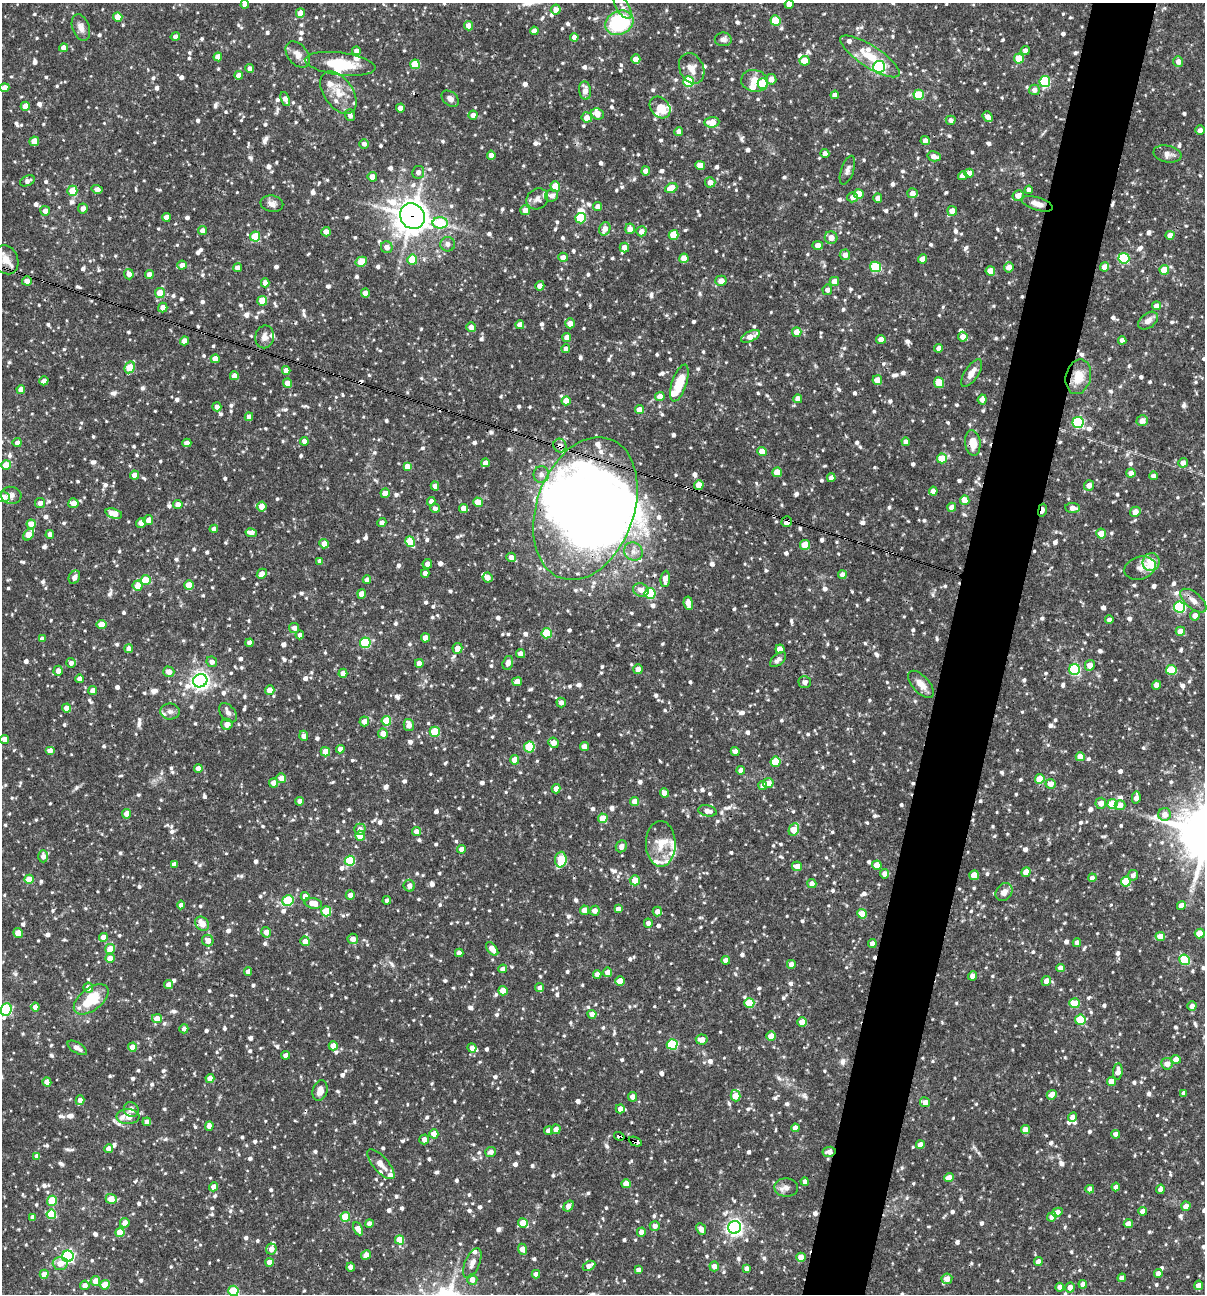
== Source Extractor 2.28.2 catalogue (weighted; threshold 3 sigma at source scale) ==
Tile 10 of 4 x 4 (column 2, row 3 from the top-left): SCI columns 1454-2656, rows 1293-2584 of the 5188 x 5168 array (HDU 1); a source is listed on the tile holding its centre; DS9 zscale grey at full resolution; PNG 1207 x 1296 px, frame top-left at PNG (2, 3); each listed source drawn as its Kron ellipse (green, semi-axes under 4 px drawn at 4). Shown black and unused: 5% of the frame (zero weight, under 3 of 4 exposures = <1% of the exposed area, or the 3 px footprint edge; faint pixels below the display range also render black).
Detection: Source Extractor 2.28.2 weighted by HDU 2 'WHT'; one run over the whole footprint, this tile lists its part. Background 0.0835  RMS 0.0039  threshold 0.0176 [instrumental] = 3 sigma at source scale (4.5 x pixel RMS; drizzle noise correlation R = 1.50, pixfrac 1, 0.05/0.05 arcsec/px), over >= 5 px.
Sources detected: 1408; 5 inside a brighter object's white glare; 9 cosmic-ray / hot-pixel residue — neither listed nor drawn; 32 inside a brighter listed object's ellipse — not listed separately; of the other 1362, all 500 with FLUX_AUTO >= 1.72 (the completeness limit of this list) listed and drawn (862 fainter detections not listed), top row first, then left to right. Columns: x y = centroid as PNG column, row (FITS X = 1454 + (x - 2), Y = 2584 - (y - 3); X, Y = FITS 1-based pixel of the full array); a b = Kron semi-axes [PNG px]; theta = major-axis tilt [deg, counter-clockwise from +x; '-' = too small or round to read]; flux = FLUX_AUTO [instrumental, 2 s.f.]
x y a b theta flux
245 4 4 4 - 2.6
789 4 4 4 - 2.5
623 7 13 6 -58 2.1
556 10 5 5 - 2.5
300 13 4 4 - 3.6
118 17 4 4 - 6.3
775 21 5 5 - 13
619 23 14 11 28 32
469 26 4 4 - 2.9
81 28 14 8 -70 2.6
534 31 4 4 - 2.4
175 37 4 4 - 1.7
574 37 4 4 - 2.3
723 39 8 7 - 1.9
64 48 4 4 - 2.5
1025 50 4 4 - 1.8
356 51 4 4 - 2
298 54 15 10 -50 3.1
870 56 34 11 -33 10
218 57 4 4 - 4
1019 58 5 5 - 9.7
636 59 5 4 - 2.8
805 61 5 5 - 7.6
1178 62 5 5 - 2.4
340 64 35 11 -7 13
415 64 5 5 - 11
879 67 6 6 - 64
250 68 4 4 - 2.1
692 68 16 12 -65 4.3
239 75 4 4 - 2.6
771 79 5 5 - 3.2
689 81 5 5 - 28
755 81 13 11 -12 4.9
1045 82 5 5 - 31
763 84 5 5 - 11
5 88 5 4 - 4
585 90 9 6 -83 3.5
1034 90 5 5 - 2.1
338 93 24 14 -55 7.8
835 95 4 4 - 2.8
919 95 5 5 - 15
285 99 7 4 -66 2.9
450 99 10 7 -40 1.9
25 106 4 4 - 3.6
400 108 4 4 - 2.8
660 108 12 9 -51 5.7
597 114 6 5 - 3.2
350 115 6 5 - 1.8
473 115 4 4 - 2.2
587 117 5 5 - 3.5
988 117 6 4 -50 2.3
951 120 5 4 - 1.9
712 122 7 5 5 5.4
1200 130 5 5 - 1.9
679 131 4 4 - 2
34 141 5 4 - 6.1
925 141 4 4 - 2.2
364 144 5 5 - 1.7
825 153 4 4 - 2.2
1167 154 14 8 -11 2.7
491 155 4 4 - 2.7
934 156 6 5 - 2.5
700 165 5 4 - 4
847 170 15 6 71 1.7
646 171 4 4 - 2.9
418 172 6 6 - 2
969 173 5 4 - 3.3
963 176 5 4 - 2.9
372 177 5 4 - 3.7
27 181 8 5 23 1.7
710 182 5 5 - 2.9
555 186 5 4 - 7.2
671 188 6 4 26 7.5
97 189 6 4 -15 1.8
1029 190 4 4 - 2.4
72 191 5 5 - 8.6
912 193 5 5 - 3
859 194 5 5 - 9.3
1018 195 5 5 - 2.8
552 196 7 6 - 2.1
852 197 5 5 - 1.9
878 198 4 4 - 2.7
537 199 11 10 - 2.2
272 204 11 8 -12 2.3
1037 204 16 6 -17 3.1
598 206 4 4 - 2.5
83 209 5 5 - 2.2
525 210 5 5 - 3.1
45 211 5 5 - 2.6
952 211 5 5 - 4.2
412 216 13 12 - 570
166 217 4 4 - 3.2
580 218 5 5 - 17
440 223 7 5 0 19
605 229 7 5 71 3.5
630 229 5 4 - 3.5
202 230 4 4 - 2.2
641 231 5 5 - 2.8
326 232 5 4 - 2.7
674 235 5 5 - 9.4
1170 235 4 4 - 3
255 236 5 5 - 15
831 238 6 6 - 3.3
448 244 7 7 - 1.9
818 245 5 4 - 3.3
387 247 6 6 - 2.9
624 248 5 4 - 3.1
845 255 5 5 - 2.9
563 257 5 4 - 2.5
684 258 5 4 - 5
1124 258 5 5 - 28
922 259 4 4 - 3
6 260 15 12 -65 4.2
412 260 5 5 - 8.7
361 262 6 5 - 8.4
182 265 5 4 - 2.7
875 267 5 5 - 25
1009 267 5 5 - 3.2
1105 267 4 4 - 4
238 268 4 4 - 2.7
1164 270 5 5 - 6.8
990 271 5 4 - 6.7
129 274 5 4 - 2.9
149 275 4 4 - 3.3
27 281 5 4 - 2.8
721 281 5 5 - 3
834 282 4 4 - 3.5
265 283 4 4 - 2.6
540 286 4 4 - 2.8
827 290 5 5 - 1.8
160 293 5 5 - 6.8
365 293 4 4 - 2.8
262 301 5 5 - 8.3
1157 306 4 4 - 2.9
163 307 5 5 - 2.8
1148 321 11 7 38 2.7
570 323 5 5 - 3.2
520 325 4 4 - 3
471 327 5 4 - 2.7
797 332 5 4 - 4.7
750 336 10 5 26 3.7
265 337 11 9 80 2.4
963 337 5 4 - 2.9
567 338 4 4 - 3.2
881 339 5 4 - 2.5
1122 340 4 4 - 2.5
184 341 4 4 - 2.6
939 348 4 4 - 2.3
566 349 4 4 - 2.3
215 359 4 4 - 3.6
130 367 6 5 - 11
286 370 4 4 - 2.8
972 373 16 7 57 3.3
234 376 4 4 - 2.7
1078 377 18 12 77 7.1
877 380 5 5 - 4.7
44 381 5 4 - 2.6
287 383 4 4 - 3.5
679 383 19 7 72 11
939 383 5 5 - 11
21 389 4 4 - 2.7
660 397 4 4 - 4
798 399 4 4 - 3
982 400 5 4 - 2.4
566 401 4 4 - 4.9
217 407 5 4 - 1.9
639 410 4 4 - 3.2
249 417 4 4 - 2.3
1142 421 5 5 - 2.9
1078 422 5 5 - 43
304 441 4 4 - 2.5
906 442 4 4 - 2.4
17 443 4 4 - 1.8
187 443 4 4 - 2.7
973 443 13 7 -82 6
560 446 7 6 - 2.4
762 451 4 4 - 5.5
942 458 5 5 - 9.6
485 463 4 4 - 2.4
1183 463 5 4 - 2.5
6 465 5 5 - 4.7
407 467 4 4 - 3.5
777 472 5 5 - 7.1
1131 473 4 4 - 2.9
541 474 8 7 - 2.1
134 475 4 4 - 3.1
1153 476 4 4 - 1.7
831 478 4 4 - 2.3
699 485 5 4 - 5.1
1089 485 5 5 - 2.7
435 486 4 4 - 2.3
933 491 4 4 - 2.7
385 493 5 4 - 5.2
11 495 10 8 -13 2.1
3 497 6 5 - 3.3
965 500 5 4 - 5
431 501 4 4 - 2.1
478 502 5 4 - 6.6
40 503 5 5 - 1.8
73 503 5 5 - 3.7
178 505 4 4 - 2.7
262 506 5 5 - 4.5
952 507 4 4 - 3.1
435 508 4 4 - 1.9
463 508 4 4 - 3.5
1073 508 7 5 -4 2.5
585 509 74 48 70 360
1042 510 6 3 77 5
1135 512 5 5 - 3.7
114 513 8 5 -17 5.2
148 520 5 5 - 2.3
382 522 4 4 - 1.9
787 522 5 5 - 2.5
141 523 5 4 - 3.3
31 524 4 4 - 6.1
214 529 4 4 - 2.5
251 533 6 4 -12 3.4
50 534 4 4 - 2.2
1101 534 5 5 - 5.7
29 535 6 4 49 7.3
410 542 5 5 - 12
324 544 5 4 - 3.3
805 545 5 5 - 8.7
633 552 10 8 -46 2.4
511 557 5 4 - 2.4
320 561 4 4 - 1.7
1151 562 9 8 - 11
427 564 5 4 - 2
1140 568 16 11 17 2.6
425 573 4 4 - 2.6
262 574 5 4 - 2.8
842 575 4 4 - 2.4
74 577 7 5 59 1.8
487 578 5 4 - 2.7
665 579 8 4 84 3.1
145 580 5 5 - 8.4
367 580 4 4 - 2.5
189 585 5 4 - 8.6
138 586 5 5 - 4.8
641 590 8 6 -18 3.3
650 593 5 5 - 26
362 594 4 4 - 4.6
1193 601 16 7 -40 3.1
688 603 7 4 -82 3.5
1180 607 5 5 - 40
1195 616 5 5 - 3
1109 620 4 4 - 2.4
101 625 5 4 - 5.9
294 628 5 5 - 1.8
1180 631 4 4 - 4.3
547 633 5 5 - 18
300 635 4 4 - 1.7
425 638 4 4 - 3.9
42 639 4 4 - 1.8
249 643 4 4 - 2.5
365 643 5 5 - 31
457 648 5 5 - 3.3
129 649 4 4 - 2.6
780 649 4 4 - 3.8
520 654 5 4 - 2.1
778 660 9 5 40 1.8
212 662 5 5 - 2.3
71 663 5 5 - 1.8
419 663 4 4 - 3
508 663 7 5 74 2.4
1090 665 5 5 - 3.7
638 669 5 4 - 2.4
1074 670 5 5 - 44
1171 670 5 5 - 14
58 671 5 4 - 2.9
169 672 5 5 - 2.9
343 673 4 4 - 3.2
80 679 4 4 - 3.1
200 681 7 6 - 180
517 682 5 4 - 3.7
805 682 6 6 - 2
921 684 16 8 -47 4.2
1157 685 4 4 - 4.1
93 690 4 4 - 3
270 690 5 4 - 4.2
561 703 5 4 - 2
67 708 4 4 - 3.9
170 711 10 8 -2 1.7
228 713 11 7 -50 1.7
364 721 5 5 - 3
386 721 5 5 - 12
227 724 5 5 - 2.9
409 725 6 5 - 2.9
435 732 5 5 - 14
383 733 5 5 - 2.9
304 736 5 4 - 2.7
5 739 4 4 - 2.9
553 743 5 5 - 3.7
584 746 4 4 - 3.1
529 747 5 5 - 18
340 749 4 4 - 2.2
50 751 5 4 - 2.7
735 751 4 4 - 2.1
325 752 5 4 - 7.2
1080 757 4 4 - 5.2
515 760 4 4 - 4.7
775 762 5 5 - 14
198 768 4 4 - 2.7
741 770 4 4 - 2.9
281 778 5 5 - 4
1040 779 5 5 - 9.2
274 783 4 4 - 3.1
768 783 5 5 - 3.2
1051 784 5 5 - 3.2
763 786 4 4 - 2.8
556 789 5 4 - 2.9
664 793 5 4 - 2.8
1136 798 6 4 79 2.8
300 801 4 4 - 2.2
635 801 4 4 - 4.4
1101 803 5 5 - 3.2
1113 804 5 5 - 17
1120 805 5 5 - 3.4
707 811 9 5 -12 2.8
127 814 5 4 - 3.9
1165 814 6 6 - 3.3
603 818 5 5 - 7.6
360 829 6 5 - 2.5
794 830 6 5 - 7.1
416 832 4 4 - 2.8
360 836 5 4 - 6.3
661 844 23 15 -89 7.4
621 846 6 5 - 2.1
461 849 4 4 - 2.6
43 856 6 5 - 2.2
561 860 8 5 86 12
350 861 5 5 - 22
174 864 4 4 - 1.9
877 865 4 4 - 5.1
797 866 5 5 - 2.9
1026 872 5 4 - 4.1
885 874 4 4 - 2.6
974 875 5 4 - 6.4
1133 875 5 5 - 1.7
1092 878 4 4 - 1.9
29 879 4 4 - 6.4
635 880 5 5 - 4.5
1126 882 5 5 - 14
812 884 4 4 - 2.1
409 886 6 5 - 2.3
1004 892 10 7 53 2.6
350 895 4 4 - 2.6
305 896 4 4 - 3.5
387 900 4 4 - 1.8
288 901 6 5 - 26
313 903 9 5 -11 5.1
181 905 4 4 - 2.4
1181 905 4 4 - 3.1
618 909 4 4 - 2.4
584 910 5 4 - 5.4
326 911 5 5 - 14
595 911 5 5 - 2.7
657 911 5 4 - 2.6
862 914 5 4 - 9.8
648 923 4 4 - 1.8
202 924 8 6 -47 5.8
266 932 5 4 - 2.9
18 933 5 4 - 6
1200 933 5 4 - 8
1160 936 4 4 - 4
103 937 4 4 - 2.9
353 939 5 5 - 2.8
208 941 6 5 - 3.4
305 941 5 5 - 3.4
1077 942 4 4 - 1.9
872 944 4 4 - 2.5
110 949 5 4 - 6.1
492 949 8 4 -51 4
459 953 4 4 - 2.6
110 958 5 4 - 3.7
726 960 4 4 - 2.6
1185 960 6 5 - 21
791 964 4 4 - 2.3
1060 968 4 4 - 2.3
503 969 4 4 - 2.7
248 972 4 4 - 2.4
608 972 4 4 - 3.6
597 974 4 4 - 3
972 976 4 4 - 2.5
620 981 5 4 - 5.2
1046 981 5 4 - 2.8
169 985 4 4 - 2.7
88 988 5 5 - 2.8
540 988 4 4 - 1.8
503 991 4 4 - 5.7
91 999 20 11 38 14
749 1003 5 5 - 14
1074 1003 5 5 - 8.7
1192 1006 5 4 - 2.7
35 1007 4 4 - 2.2
6 1009 6 5 - 40
592 1014 4 4 - 2.7
157 1019 5 4 - 4.5
1080 1020 5 5 - 15
802 1022 4 4 - 4.6
184 1029 4 4 - 1.8
771 1036 5 4 - 5.2
702 1040 6 5 - 3
672 1044 5 5 - 28
333 1046 4 4 - 5.3
132 1047 4 4 - 5.9
77 1048 11 5 -32 2
472 1048 4 4 - 2.5
286 1055 4 4 - 2.5
1176 1059 4 4 - 4.8
1167 1064 6 5 - 3.1
1118 1072 8 5 83 3.2
210 1079 4 4 - 5.1
1111 1081 4 4 - 4.1
47 1082 4 4 - 4.2
320 1090 10 7 75 3.3
1184 1093 4 4 - 2.2
1052 1095 5 4 - 2.7
735 1096 6 5 - 7.7
632 1097 5 4 - 3
80 1100 5 4 - 2.7
925 1102 5 5 - 2.8
620 1109 4 4 - 2.7
131 1110 8 7 - 2.1
128 1117 11 7 0 5.7
1072 1117 5 4 - 1.9
147 1122 4 4 - 2.3
209 1126 4 4 - 2.7
795 1128 4 4 - 2.7
556 1129 5 4 - 2
1025 1130 4 4 - 4
548 1131 4 4 - 2.4
434 1134 4 4 - 5.4
1116 1134 4 4 - 2.2
619 1136 5 3 - 4.9
424 1139 5 5 - 2.9
635 1141 7 3 -24 3
920 1145 4 4 - 3.1
108 1149 4 4 - 3
491 1152 5 5 - 2
829 1152 6 5 - 2.6
37 1156 4 4 - 2.3
381 1164 18 7 -49 3.2
949 1178 5 4 - 4.5
805 1182 4 4 - 2.4
626 1184 4 4 - 5.9
213 1187 4 4 - 3.4
1116 1187 4 4 - 2.2
786 1188 12 9 -4 2.3
1090 1189 4 4 - 2.8
1160 1189 5 4 - 2.5
111 1199 5 5 - 5.1
52 1201 5 5 - 13
568 1206 6 4 56 2.8
1186 1206 4 4 - 2.6
1142 1211 4 4 - 2.6
1057 1212 5 4 - 3.7
51 1214 5 5 - 15
33 1217 4 4 - 2.6
345 1217 5 5 - 12
1052 1217 5 4 - 3
125 1223 5 5 - 3
523 1223 5 4 - 7
369 1224 4 4 - 2.4
1128 1224 4 4 - 3.4
655 1226 5 5 - 1.9
735 1227 6 6 - 140
358 1229 7 4 -63 4.4
701 1229 6 4 -67 2.6
120 1232 4 4 - 8.5
641 1232 4 4 - 2.4
400 1240 4 4 - 8.1
271 1249 5 5 - 2.9
522 1249 5 4 - 3.8
366 1255 5 4 - 3.2
68 1256 6 5 - 72
801 1257 4 4 - 4.9
269 1262 4 4 - 3.7
1038 1262 4 4 - 2.7
60 1263 7 6 - 4.2
472 1263 16 7 66 2.7
589 1266 7 4 28 2.7
714 1266 5 4 - 2.5
351 1267 4 4 - 2
746 1268 4 4 - 1.8
638 1270 4 4 - 2.2
1158 1273 4 4 - 2.4
44 1274 4 4 - 4.4
536 1274 4 4 - 2.7
1122 1278 4 4 - 2.8
947 1279 5 5 - 3.1
472 1280 5 5 - 3
95 1281 5 4 - 4.1
1083 1284 4 4 - 2.4
85 1285 5 4 - 2.5
105 1285 5 5 - 8.5
1199 1285 5 4 - 3.6
1060 1287 4 4 - 2.7
1070 1287 5 5 - 3
233 1291 5 5 - 15
Overlapping masked pixels (flux is a lower limit): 9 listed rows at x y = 412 216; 973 443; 560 446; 585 509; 1042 510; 787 522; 619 1136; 635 1141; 829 1152
Isophote crosses this tile's border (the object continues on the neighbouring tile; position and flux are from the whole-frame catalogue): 6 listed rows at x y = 245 4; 789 4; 5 88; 3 497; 6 1009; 233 1291